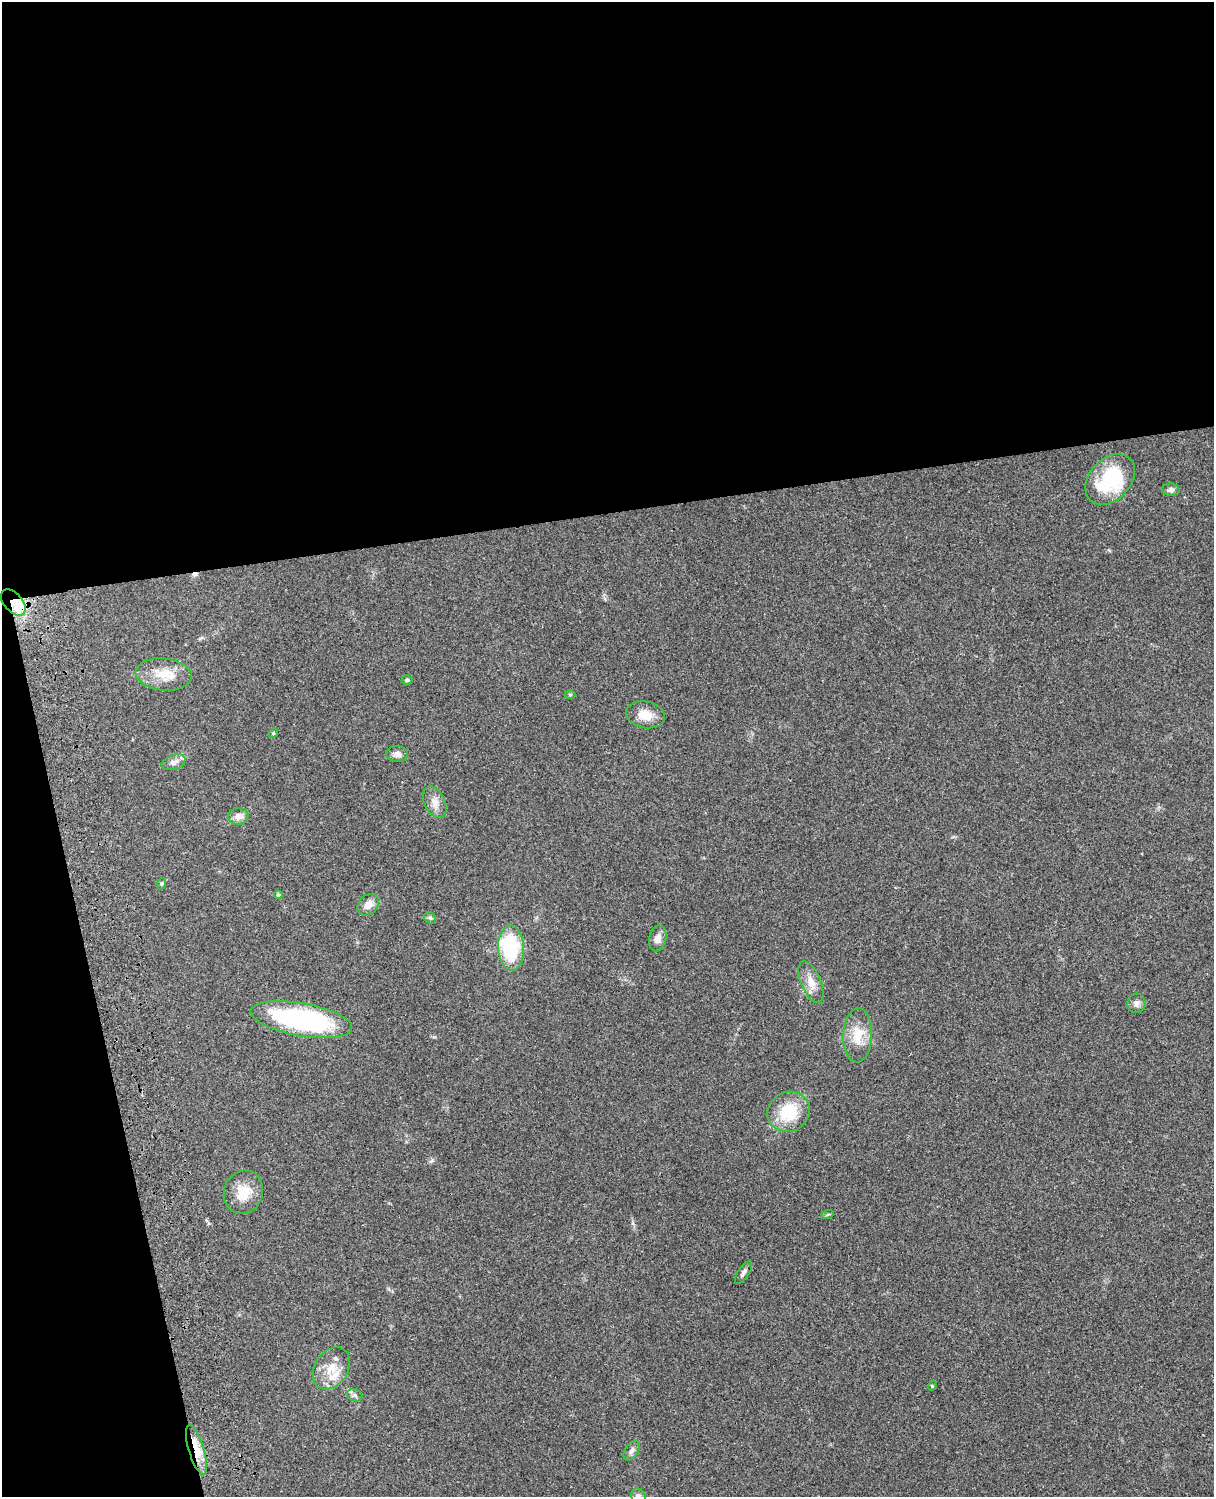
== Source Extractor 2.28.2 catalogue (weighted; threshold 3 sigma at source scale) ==
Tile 1 of 4 x 3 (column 1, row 1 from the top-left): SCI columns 121-1332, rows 3269-4763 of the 5087 x 4927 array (HDU 1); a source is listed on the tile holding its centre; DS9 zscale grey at full resolution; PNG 1216 x 1499 px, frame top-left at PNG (2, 2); each listed source drawn as its Kron ellipse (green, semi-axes under 4 px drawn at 4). Shown black and unused: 39% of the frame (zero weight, under 3 of 4 exposures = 6% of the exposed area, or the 3 px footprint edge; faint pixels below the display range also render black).
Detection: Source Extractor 2.28.2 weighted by HDU 2 'WHT'; one run over the whole footprint, this tile lists its part. Background 0.103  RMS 0.0065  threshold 0.0292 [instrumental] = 3 sigma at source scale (4.5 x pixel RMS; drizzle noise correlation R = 1.50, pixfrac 1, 0.05/0.05 arcsec/px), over >= 5 px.
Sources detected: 35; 1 cosmic-ray / hot-pixel residue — neither listed nor drawn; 2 inside a brighter listed object's ellipse — not listed separately; the other 32 listed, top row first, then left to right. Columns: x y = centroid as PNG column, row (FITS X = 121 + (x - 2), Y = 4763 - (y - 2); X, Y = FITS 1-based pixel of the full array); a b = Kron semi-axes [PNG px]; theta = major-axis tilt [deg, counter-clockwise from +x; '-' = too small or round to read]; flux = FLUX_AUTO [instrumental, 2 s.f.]
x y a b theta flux
1110 479 29 20 47 47
1171 490 9 6 -3 2
13 602 15 9 -49 11
164 674 28 16 -6 15
407 680 5 4 - 1
570 695 5 3 - 0.61
645 715 20 13 -11 9.7
273 733 5 4 - 0.79
397 754 11 8 -2 3.3
174 762 12 7 18 3.1
435 802 17 10 -64 5.3
238 816 10 8 5 4.3
161 884 6 4 71 0.84
278 895 4 4 - 1.5
368 905 12 9 44 4.6
430 918 6 5 - 1.1
658 938 13 8 78 4.2
511 948 22 13 -87 42
811 982 22 10 -67 7.7
1137 1003 9 9 - 2.8
301 1019 51 16 -10 110
858 1035 27 14 88 13
788 1112 22 19 27 25
243 1192 22 19 68 14
827 1215 6 4 19 0.83
743 1273 13 5 56 2.2
331 1368 23 16 58 13
932 1386 5 4 - 0.59
355 1395 8 6 -21 1.6
196 1450 26 7 -74 15
631 1451 11 6 56 2.4
638 1496 8 7 - 2.2
Overlapping masked pixels (flux is a lower limit): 2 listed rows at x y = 13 602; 196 1450
Isophote crosses this tile's border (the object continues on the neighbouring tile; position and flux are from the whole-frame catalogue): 1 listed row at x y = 638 1496
Unlisted compact peaks at least as high as the median listed source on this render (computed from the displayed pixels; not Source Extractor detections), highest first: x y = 432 1160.